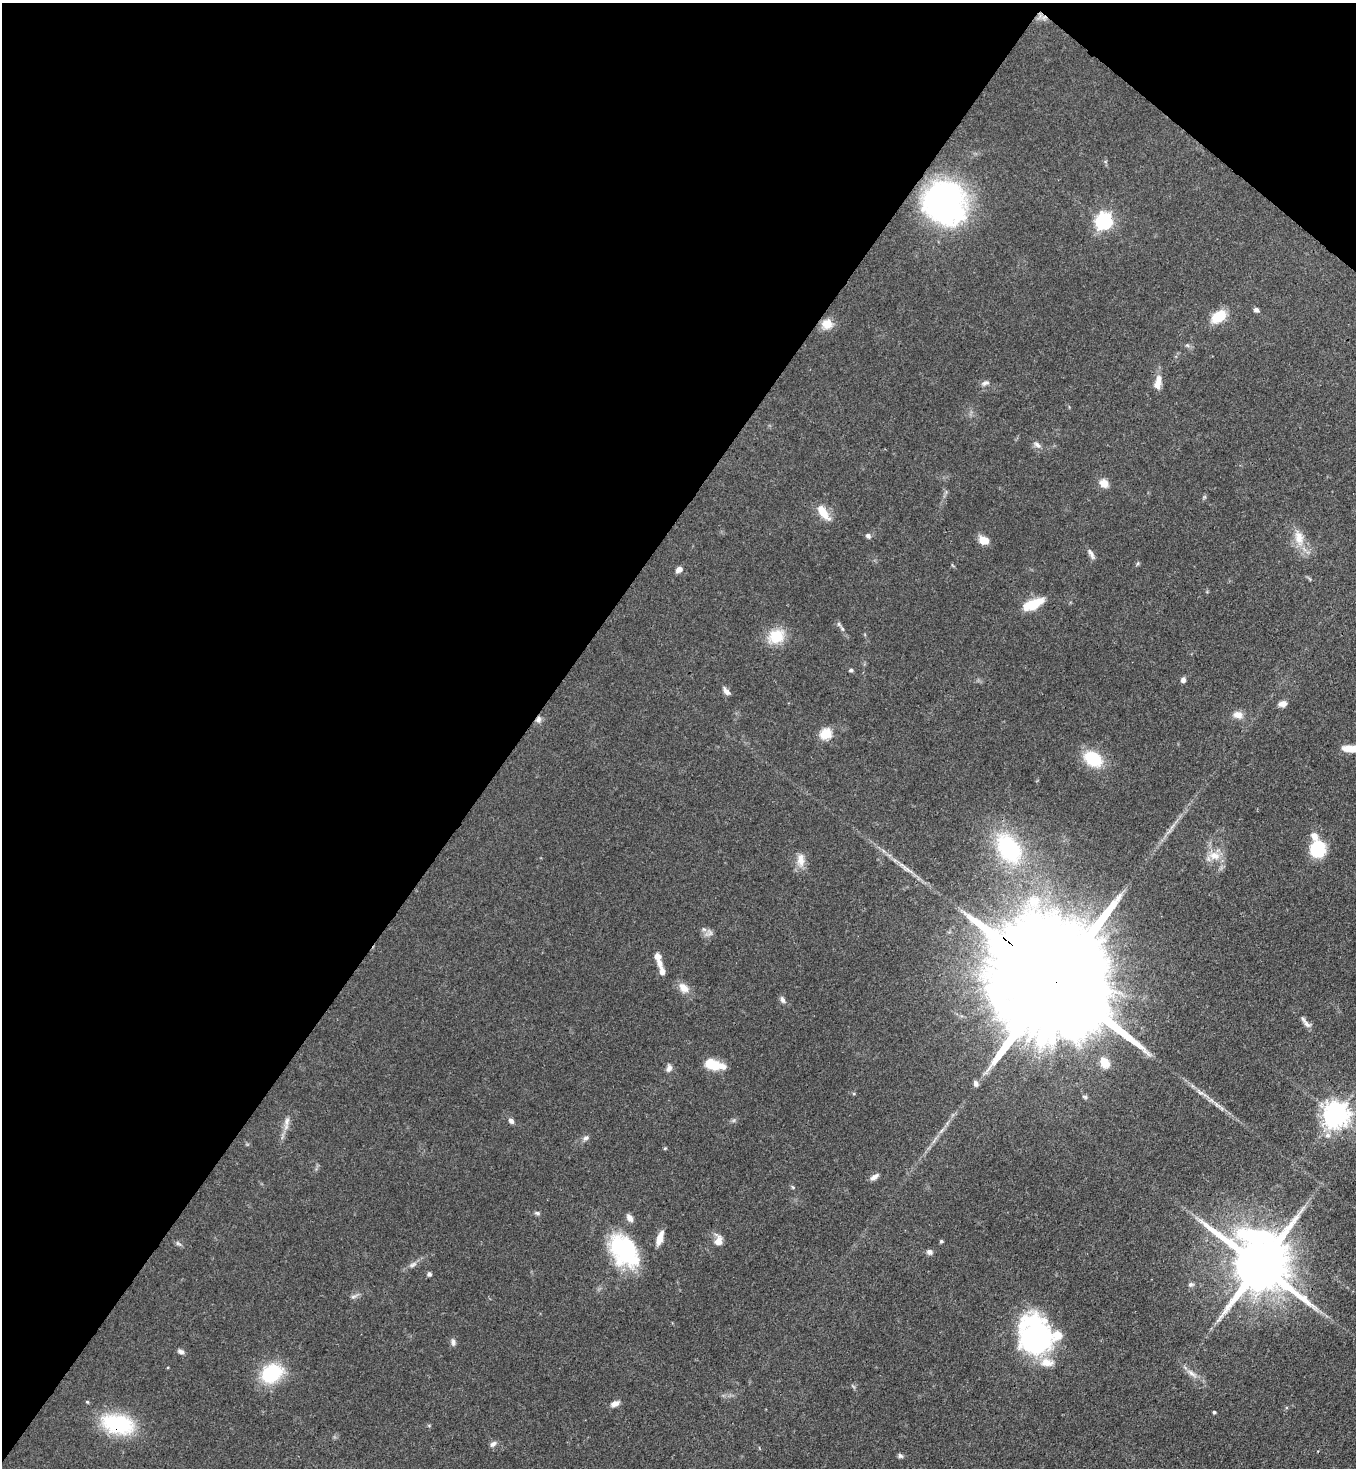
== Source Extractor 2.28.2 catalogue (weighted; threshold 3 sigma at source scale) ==
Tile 2 of 4 x 4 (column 2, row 1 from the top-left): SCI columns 1580-2933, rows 4459-5924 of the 6008 x 5986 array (HDU 1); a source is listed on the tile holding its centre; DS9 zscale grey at full resolution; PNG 1358 x 1470 px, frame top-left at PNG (2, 3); no overlay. Shown black and unused: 41% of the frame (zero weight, under 3 of 4 exposures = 7% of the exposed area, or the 3 px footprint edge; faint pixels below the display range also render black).
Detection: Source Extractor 2.28.2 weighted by HDU 2 'WHT'; one run over the whole footprint, this tile lists its part. Background 0.0641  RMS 0.0036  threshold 0.0163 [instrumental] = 3 sigma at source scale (4.5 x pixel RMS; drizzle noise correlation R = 1.50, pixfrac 1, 0.05/0.05 arcsec/px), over >= 5 px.
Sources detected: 84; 1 cosmic-ray / hot-pixel residue — not listed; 3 inside a brighter listed object's ellipse — not listed separately; the other 80 listed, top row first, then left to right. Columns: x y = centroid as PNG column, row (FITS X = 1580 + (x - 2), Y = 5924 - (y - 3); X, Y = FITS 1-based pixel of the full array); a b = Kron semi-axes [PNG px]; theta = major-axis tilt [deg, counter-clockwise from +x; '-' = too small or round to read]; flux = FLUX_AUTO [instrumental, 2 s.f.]
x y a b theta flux
945 202 43 40 -54 93
1104 221 7 7 - 120
1256 310 6 5 - 1.2
1218 316 18 11 35 8.8
827 324 14 13 - 4.6
1187 345 6 5 - 0.67
1158 382 20 8 81 3.6
985 383 12 6 20 1.2
1037 445 12 7 -43 1.6
1104 483 12 10 -42 3
1204 497 6 4 71 0.54
823 513 19 9 -52 6.1
868 536 7 6 - 1
1299 538 24 12 -78 6.5
984 540 11 8 -22 4.6
1091 554 16 6 -62 1.5
1138 563 6 4 71 0.48
679 569 7 6 - 1.9
1033 604 20 9 24 12
842 629 8 5 -54 0.92
776 636 24 18 29 9.2
851 670 5 4 - 0.78
1183 680 6 5 - 1.5
726 691 11 6 -49 1.5
1282 704 9 7 13 2.2
1238 715 12 10 -8 2.9
538 719 9 7 86 1.6
826 734 6 5 - 28
1351 748 20 8 -1 6.2
1093 759 17 12 -32 18
1315 836 14 9 -57 2.8
1009 848 40 25 -56 35
1318 850 12 11 - 23
1214 856 18 12 -9 5
800 860 19 10 -88 3.7
709 933 12 10 35 1.9
657 956 8 6 -82 2.7
662 971 11 6 -79 2.4
1055 981 71 24 -40 25000
684 988 16 11 -47 3.7
783 1000 9 6 -59 1.3
1306 1023 19 6 -50 2.1
1105 1062 13 10 -60 5.2
713 1065 20 9 -15 10
669 1068 11 7 72 1.6
976 1084 8 6 -66 1.4
1085 1097 7 5 -17 0.69
1336 1115 8 8 - 410
287 1121 14 7 76 2.2
511 1121 7 5 -53 1.4
1327 1135 8 8 - 1.8
586 1138 9 7 37 1.2
665 1148 5 4 - 0.37
874 1177 11 6 32 1.8
793 1187 5 5 - 0.45
537 1213 8 5 -15 0.77
630 1218 8 6 -57 2.6
660 1238 18 6 73 3.7
718 1241 11 8 70 3.1
941 1241 4 4 - 0.51
178 1243 8 5 -29 0.86
624 1251 41 26 -53 36
930 1252 8 6 -29 1.2
413 1265 13 5 32 1.6
1259 1265 19 16 -53 3100
429 1274 5 5 - 1
1191 1284 8 6 10 0.92
354 1296 11 4 20 1
1035 1335 43 33 -78 65
453 1342 10 6 -84 1.2
181 1352 8 5 -29 1.2
271 1373 26 20 33 20
1192 1373 18 7 -38 2.8
853 1386 8 3 -45 0.5
87 1402 4 3 - 0.43
615 1403 10 6 25 2.1
1214 1412 4 3 - 0.5
118 1424 35 20 -14 30
493 1444 9 6 42 1.3
900 1456 6 6 - 0.85
Overlapping masked pixels (flux is a lower limit): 4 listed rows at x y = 538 719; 1055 981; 1259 1265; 118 1424
Isophote crosses this tile's border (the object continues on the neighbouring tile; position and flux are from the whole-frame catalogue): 1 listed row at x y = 1351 748